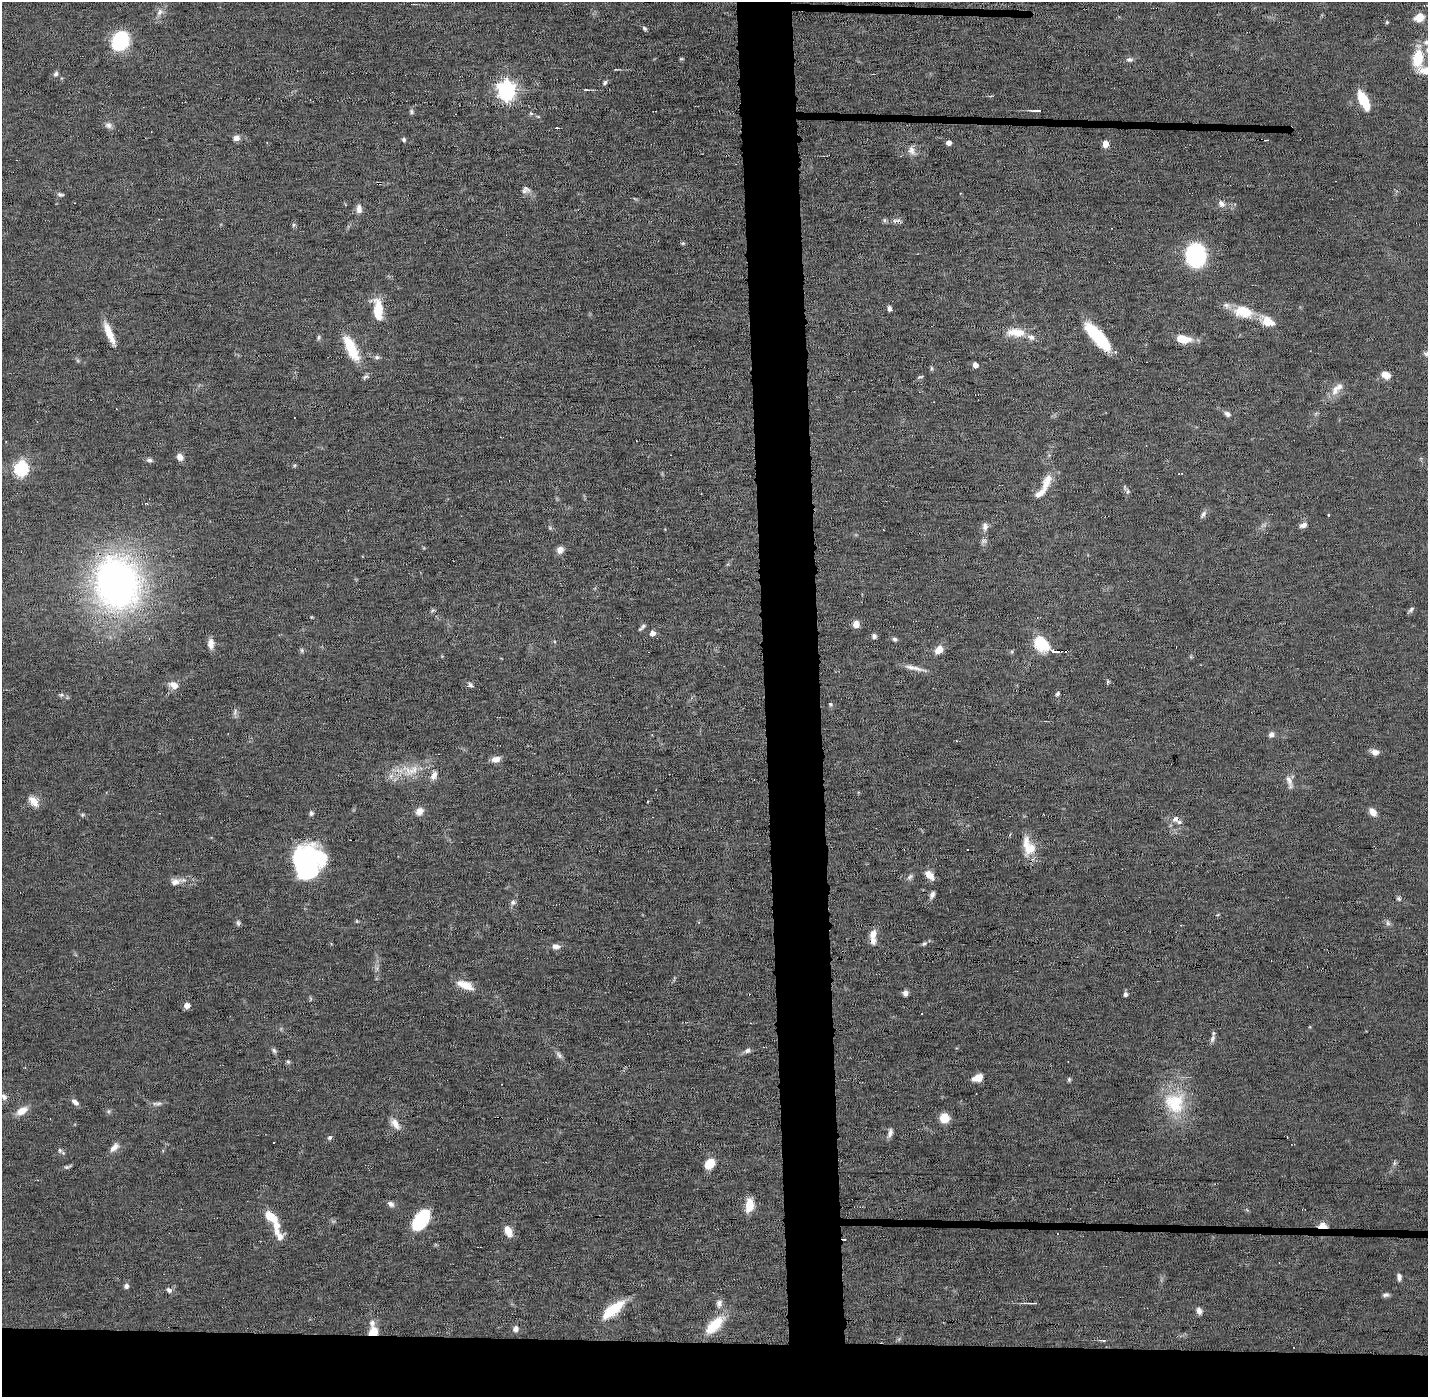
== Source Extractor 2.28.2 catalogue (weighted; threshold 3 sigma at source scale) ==
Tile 8 of 3 x 3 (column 2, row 3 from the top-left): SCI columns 1428-2853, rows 32-1426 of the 4280 x 4250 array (HDU 1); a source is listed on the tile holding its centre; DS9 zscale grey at full resolution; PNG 1430 x 1399 px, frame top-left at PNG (2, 2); no overlay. Shown black and unused: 8% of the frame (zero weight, under 11 of 22 exposures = <1% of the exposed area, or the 3 px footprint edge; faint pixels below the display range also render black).
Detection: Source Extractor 2.28.2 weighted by HDU 2 'WHT'; one run over the whole footprint, this tile lists its part. Background 0.121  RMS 0.0031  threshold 0.0126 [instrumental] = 3 sigma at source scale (4.09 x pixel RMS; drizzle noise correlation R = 1.36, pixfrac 0.8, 0.05/0.05 arcsec/px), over >= 5 px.
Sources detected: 181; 3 inside a brighter object's white glare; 7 cosmic-ray / hot-pixel residue — not listed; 12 inside a brighter listed object's ellipse — not listed separately; the other 159 listed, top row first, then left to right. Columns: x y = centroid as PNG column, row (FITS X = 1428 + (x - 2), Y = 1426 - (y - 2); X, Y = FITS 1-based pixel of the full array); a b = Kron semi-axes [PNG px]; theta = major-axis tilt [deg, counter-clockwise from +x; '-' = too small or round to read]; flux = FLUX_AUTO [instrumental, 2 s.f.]
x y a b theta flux
160 12 10 8 58 1.5
1420 17 6 5 - 7.4
1387 22 5 4 - 0.39
644 28 7 5 -46 0.55
120 41 17 14 63 19
1418 58 24 13 85 8.4
681 59 6 3 0 0.32
1130 60 9 6 4 0.88
616 69 5 3 - 0.27
56 74 7 6 - 0.76
605 83 7 5 29 0.61
506 90 7 7 - 140
586 90 6 3 -8 0.33
1364 100 17 7 -64 11
1037 111 9 3 -2 1.1
411 112 7 6 - 0.58
531 113 6 5 - 0.46
108 125 10 8 -16 1.1
236 138 9 6 -1 1.3
404 139 5 5 - 0.56
949 143 4 4 - 2.1
1105 144 5 5 - 4.4
912 150 14 8 -66 1.9
378 184 4 3 - 1.2
525 188 16 7 -43 1.2
60 194 9 5 -7 0.64
1221 204 11 8 -48 1.4
359 209 10 6 -88 1.7
884 220 6 4 90 0.49
293 225 6 5 - 0.54
683 243 6 5 - 0.39
1196 255 16 13 -85 39
889 308 6 4 -82 1
378 310 23 9 -85 8.1
1243 312 21 13 -13 8
1267 321 11 7 -26 7.2
1016 332 25 10 -4 5.7
109 333 27 7 -67 4.8
1097 336 32 10 -48 16
319 337 7 4 85 0.52
1183 339 15 8 -7 6
351 348 29 10 -64 11
1427 354 8 6 -6 0.92
975 365 5 4 - 1.9
1386 375 10 7 -21 2.7
365 377 8 5 39 0.66
920 377 8 3 17 0.39
1335 390 16 9 79 2.4
1316 413 7 4 19 0.4
1227 414 9 6 -34 0.97
180 457 8 6 -56 1.7
149 460 7 6 - 0.8
21 469 7 6 - 45
1046 484 19 11 62 4.5
1128 491 6 4 -89 0.58
1203 514 11 6 55 0.97
1328 515 3 2 - 0.26
1303 525 9 6 27 1.3
985 527 12 8 87 1.4
560 550 8 7 - 1.8
117 583 42 34 -78 140
1411 609 9 5 49 0.7
433 610 7 4 31 0.45
311 617 4 3 - 0.26
856 624 8 7 - 2.1
643 626 9 5 40 0.68
652 633 5 5 - 1.9
874 636 6 6 - 0.86
894 639 5 5 - 0.63
1041 643 15 11 -45 11
211 644 12 7 -89 2.2
302 650 6 5 - 0.51
939 650 9 6 47 3.5
1067 651 4 3 - 0.65
914 668 31 5 -13 2.2
1108 682 6 4 88 0.43
174 685 12 8 -24 2.4
470 685 8 6 -39 0.75
1057 694 5 5 - 0.54
61 695 7 5 -18 0.66
830 704 6 5 - 0.53
235 712 11 5 71 0.8
1271 734 7 6 - 1.1
1375 752 10 7 -10 1.6
496 759 10 7 13 2
414 770 23 11 34 5.3
434 775 13 8 67 1.8
391 776 7 6 - 1.2
1289 782 20 7 -73 1.7
33 801 15 9 -53 2.7
419 811 10 9 - 1.9
1373 812 9 6 -52 2.5
311 813 6 5 - 0.66
82 815 6 3 72 0.36
1178 822 17 5 -11 1.6
1028 846 26 14 -63 6.1
968 850 2 2 - 0.32
317 856 41 16 -26 21
929 875 11 6 -43 2.8
910 877 10 6 51 0.86
175 882 15 10 13 2.1
932 895 8 6 57 1
1399 898 7 6 - 0.63
513 902 8 6 9 0.81
1217 915 5 3 - 0.26
357 921 5 4 - 0.31
238 923 8 5 -81 0.64
1388 923 9 5 -72 0.81
873 934 12 8 63 2
924 944 5 4 - 0.52
556 946 10 7 -6 1.5
465 985 19 8 -20 4.7
905 993 6 5 - 1.1
1125 994 5 4 - 0.89
310 999 7 3 90 0.34
187 1005 5 5 - 2.5
1213 1034 10 5 84 0.9
274 1050 8 5 -62 0.65
747 1050 8 6 42 0.9
559 1055 11 6 -55 1
288 1062 6 5 - 0.5
25 1068 3 3 - 0.24
978 1078 11 7 15 3.2
1069 1079 6 5 - 0.47
4 1097 9 7 -58 1.1
75 1102 10 6 -43 1.2
158 1103 12 4 1 0.91
1175 1103 31 29 -50 15
22 1111 13 8 31 3.4
944 1118 9 8 - 5.3
395 1124 16 8 -55 2.4
890 1133 11 6 75 1.3
330 1137 6 5 - 0.62
114 1147 15 7 46 1.8
60 1150 6 5 - 0.54
1395 1163 6 6 - 0.53
709 1164 8 6 52 7.6
66 1167 7 5 0 0.55
391 1204 10 7 -35 1.1
749 1205 15 8 83 4.7
270 1216 14 8 -38 5.8
421 1220 19 11 56 21
1322 1226 6 3 0 14
508 1231 12 7 -66 3.1
1057 1234 3 2 - 0.2
280 1237 11 10 - 2.1
1399 1277 9 5 -84 1.1
126 1286 5 5 - 1.1
169 1290 7 6 - 0.97
1386 1295 9 5 1 0.77
719 1303 11 8 -89 1.6
1033 1303 13 3 3 0.74
613 1310 27 10 39 11
1199 1311 9 6 -70 1.2
372 1323 9 8 - 1.4
714 1325 30 13 44 8.2
515 1329 8 7 - 1.2
373 1332 8 7 - 4.8
1104 1340 6 3 0 0.42
Overlapping masked pixels (flux is a lower limit): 4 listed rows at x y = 378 184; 1067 651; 1322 1226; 373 1332
Isophote crosses this tile's border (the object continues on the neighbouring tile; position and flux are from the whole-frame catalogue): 1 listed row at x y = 1427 354